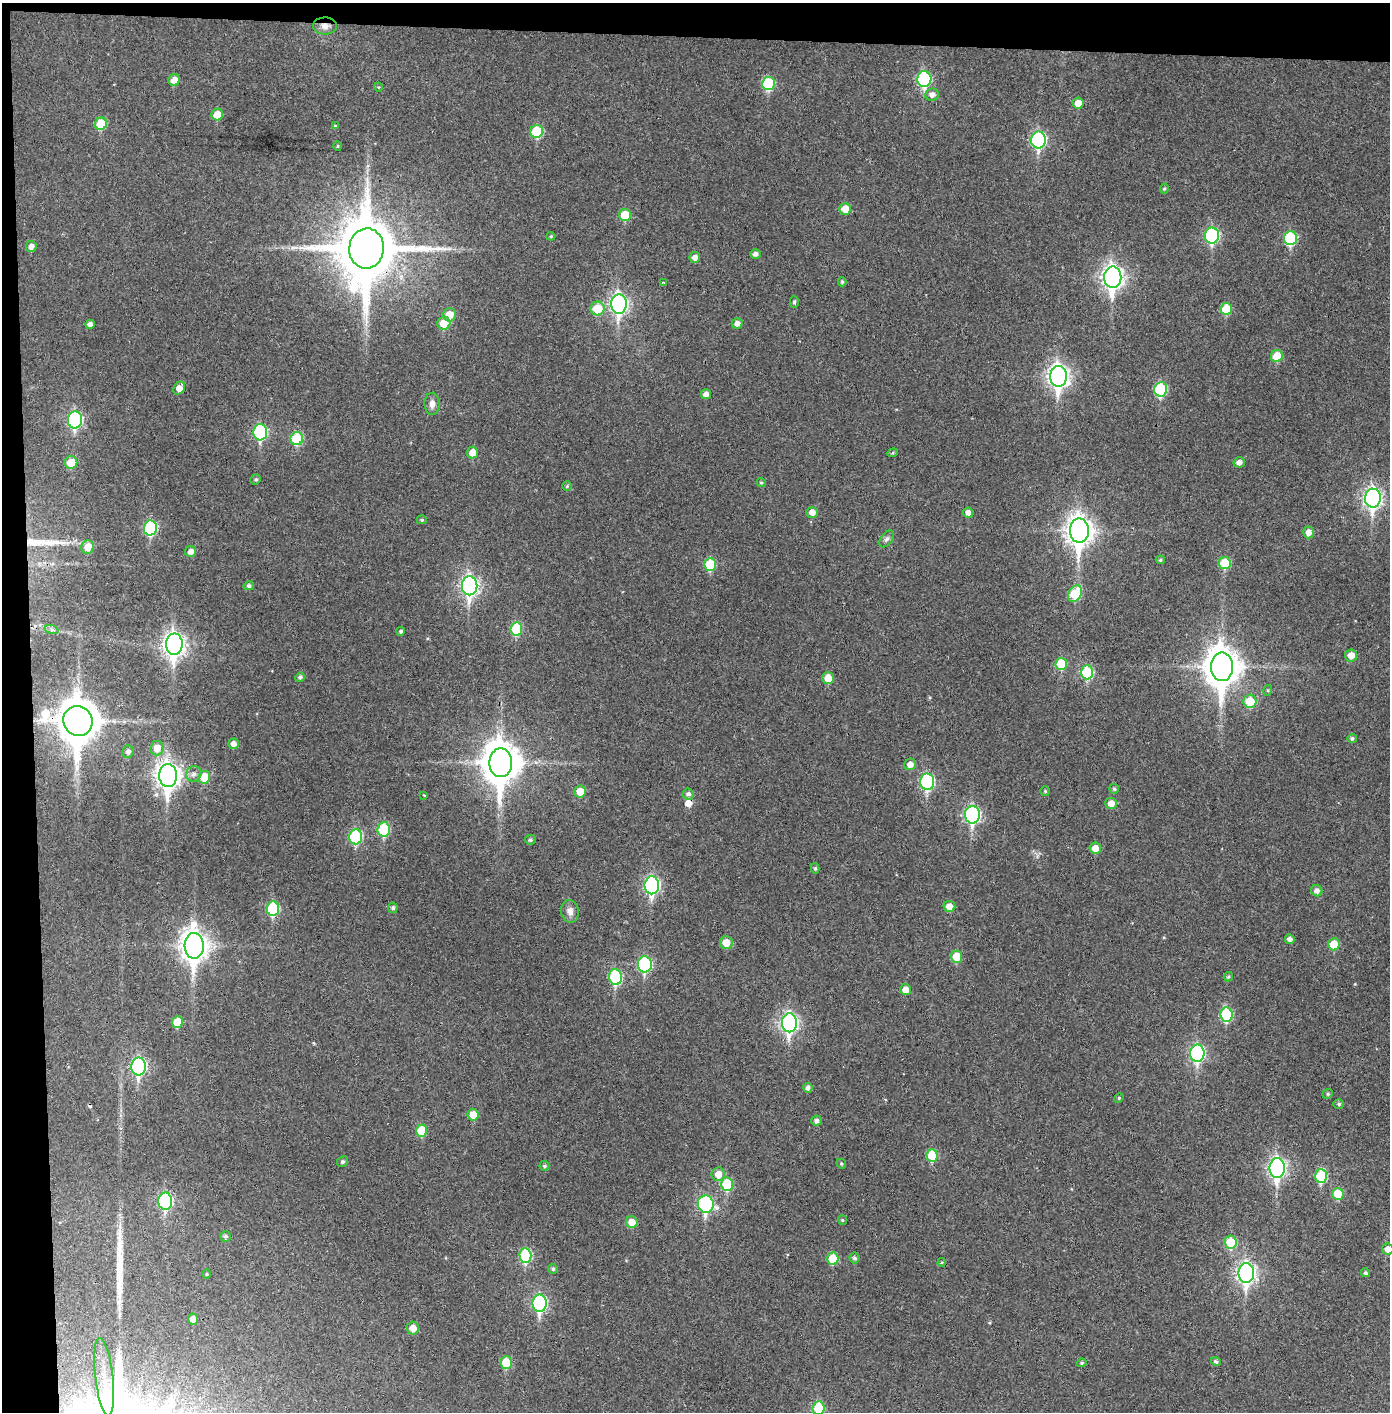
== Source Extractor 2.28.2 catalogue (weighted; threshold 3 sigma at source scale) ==
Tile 1 of 3 x 3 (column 1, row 1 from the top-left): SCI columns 81-1468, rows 2826-4235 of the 4321 x 4242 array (HDU 1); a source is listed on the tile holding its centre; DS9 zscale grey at full resolution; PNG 1392 x 1414 px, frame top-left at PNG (2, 3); each listed source drawn as its Kron ellipse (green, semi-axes under 4 px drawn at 4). Shown black and unused: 5% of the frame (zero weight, under 3 of 4 exposures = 6% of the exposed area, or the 3 px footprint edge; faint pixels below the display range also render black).
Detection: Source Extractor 2.28.2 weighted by HDU 2 'WHT'; one run over the whole footprint, this tile lists its part. Background 0.036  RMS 0.005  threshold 0.0227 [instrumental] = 3 sigma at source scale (4.5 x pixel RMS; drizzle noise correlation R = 1.50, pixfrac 1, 0.05/0.05 arcsec/px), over >= 5 px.
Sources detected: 165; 2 cosmic-ray / hot-pixel residue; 3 long thin detections or spike segments (spike, bleed or trail) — neither listed nor drawn; the other 160 listed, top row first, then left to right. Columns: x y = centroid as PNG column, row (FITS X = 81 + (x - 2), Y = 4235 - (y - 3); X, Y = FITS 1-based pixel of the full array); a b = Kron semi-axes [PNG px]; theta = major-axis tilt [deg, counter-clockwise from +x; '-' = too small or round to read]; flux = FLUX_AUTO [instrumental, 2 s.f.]
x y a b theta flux
325 26 12 8 -1 3.8
924 79 8 7 - 51
174 80 6 6 - 4.8
768 84 7 6 - 31
378 87 4 3 - 0.38
932 95 7 6 - 2.6
1078 103 5 5 - 5.4
217 115 6 5 - 8.6
101 124 6 6 - 16
335 126 4 3 - 0.48
537 131 6 6 - 20
1038 140 8 7 - 81
338 146 4 4 - 0.55
1164 189 5 4 - 0.66
845 209 6 6 - 6.3
625 215 6 6 - 13
1212 235 8 7 - 64
551 236 4 4 - 0.59
1290 238 7 6 - 37
31 246 6 5 - 2.5
366 248 20 17 85 4000
755 254 5 4 - 2
695 257 5 5 - 3
1113 277 10 8 89 290
663 282 4 3 - 0.59
842 282 4 4 - 0.75
794 302 5 4 - 1.1
619 304 9 8 - 170
597 309 7 7 - 13
1226 309 6 5 - 14
449 314 7 6 - 7.2
444 323 6 6 - 11
737 323 5 5 - 2.4
90 324 4 4 - 2.1
1277 356 6 6 - 10
1059 376 10 8 -90 280
179 388 7 5 60 4.3
1160 389 7 6 - 38
706 394 5 5 - 2.6
432 404 11 7 89 2.8
75 420 8 7 - 69
260 432 8 7 - 52
297 439 6 6 - 24
472 452 6 5 - 4.8
893 453 5 4 - 0.64
71 462 6 6 - 10
1239 462 5 5 - 2.8
256 479 5 5 - 0.88
761 483 5 4 - 0.74
567 486 5 4 - 0.63
1373 498 9 8 - 190
812 512 5 5 - 3.9
968 513 5 5 - 2.8
422 520 5 4 - 0.67
150 528 7 6 - 45
1079 531 12 9 90 490
1308 532 6 5 - 3.6
887 539 9 6 52 1.5
88 547 7 6 - 6.8
191 551 5 5 - 2.7
1160 560 5 4 - 0.71
1225 563 6 6 - 15
710 564 6 6 - 21
249 586 5 4 - 1.4
470 586 9 7 -89 180
1075 594 9 6 59 18
516 629 7 6 - 26
52 630 7 4 -18 1
401 631 4 4 - 0.97
174 644 11 8 90 280
1351 655 6 6 - 5
1061 664 6 6 - 16
1222 667 14 11 -90 1000
1087 672 7 6 - 33
300 677 5 4 - 1.1
828 678 6 5 - 7.3
1268 690 5 3 - 0.61
1250 701 6 6 - 13
78 721 15 14 - 1700
1352 738 5 4 - 1.1
233 744 5 5 - 2.8
157 748 7 6 - 6.1
128 752 6 5 - 1.8
501 763 14 11 -90 1300
910 764 6 5 - 3.6
194 774 8 7 - 2.3
168 776 11 9 -89 400
204 777 6 6 - 10
927 782 8 7 - 64
1114 789 5 5 - 0.99
580 791 6 6 - 7.1
1045 791 5 5 - 0.67
688 794 6 5 - 1.6
424 795 4 4 - 0.41
1111 803 6 6 - 4.5
972 815 9 7 -89 90
384 829 7 6 - 30
356 837 7 6 - 43
530 840 5 5 - 1.1
1095 848 6 5 - 5.2
815 868 5 4 - 0.85
652 885 9 7 89 98
1317 891 6 5 - 2.4
949 906 6 5 - 4.8
393 908 5 5 - 1.1
273 909 7 6 - 38
570 911 11 9 -79 3.2
1290 939 5 5 - 2
726 943 6 6 - 6.9
1334 944 6 6 - 10
194 946 13 9 -88 570
957 957 6 5 - 12
645 964 8 7 - 53
615 977 8 6 -78 45
1228 977 5 4 - 0.82
906 990 5 5 - 5
1226 1015 7 6 - 31
177 1022 6 5 - 12
789 1023 9 7 90 150
1197 1053 9 7 -89 86
139 1066 9 7 89 100
808 1088 5 4 - 1.8
1328 1094 5 4 - 0.73
1119 1098 5 4 - 0.55
1339 1104 5 4 - 0.87
473 1115 6 5 - 8
817 1121 5 5 - 1.7
421 1131 6 5 - 14
932 1155 6 5 - 18
342 1162 6 5 - 0.97
841 1164 5 4 - 0.68
544 1166 5 5 - 0.97
1277 1168 10 7 90 160
718 1174 7 6 - 6.2
1321 1176 7 6 - 26
727 1184 7 6 - 24
1338 1194 6 6 - 14
165 1201 8 7 - 67
706 1204 9 8 - 74
842 1220 5 4 - 0.59
632 1222 6 6 - 6.5
225 1236 5 5 - 1
1231 1242 6 6 - 20
1388 1249 6 5 - 3.4
525 1256 7 6 - 36
833 1258 6 5 - 16
855 1258 5 5 - 1.2
942 1262 4 3 - 0.59
553 1269 5 4 - 0.94
1246 1273 10 8 -90 200
1366 1273 4 4 - 1.1
207 1274 4 4 - 0.49
540 1303 9 7 89 84
193 1319 5 5 - 3.5
413 1328 6 6 - 4.7
1216 1362 5 4 - 1.3
506 1363 6 5 - 16
1082 1363 5 4 - 0.86
104 1377 39 9 -84 14
819 1408 7 6 - 21
Overlapping masked pixels (flux is a lower limit): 4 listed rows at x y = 325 26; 366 248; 1059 376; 78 721
Isophote crosses this tile's border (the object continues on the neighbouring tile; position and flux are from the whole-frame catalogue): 2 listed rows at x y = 1388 1249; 819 1408